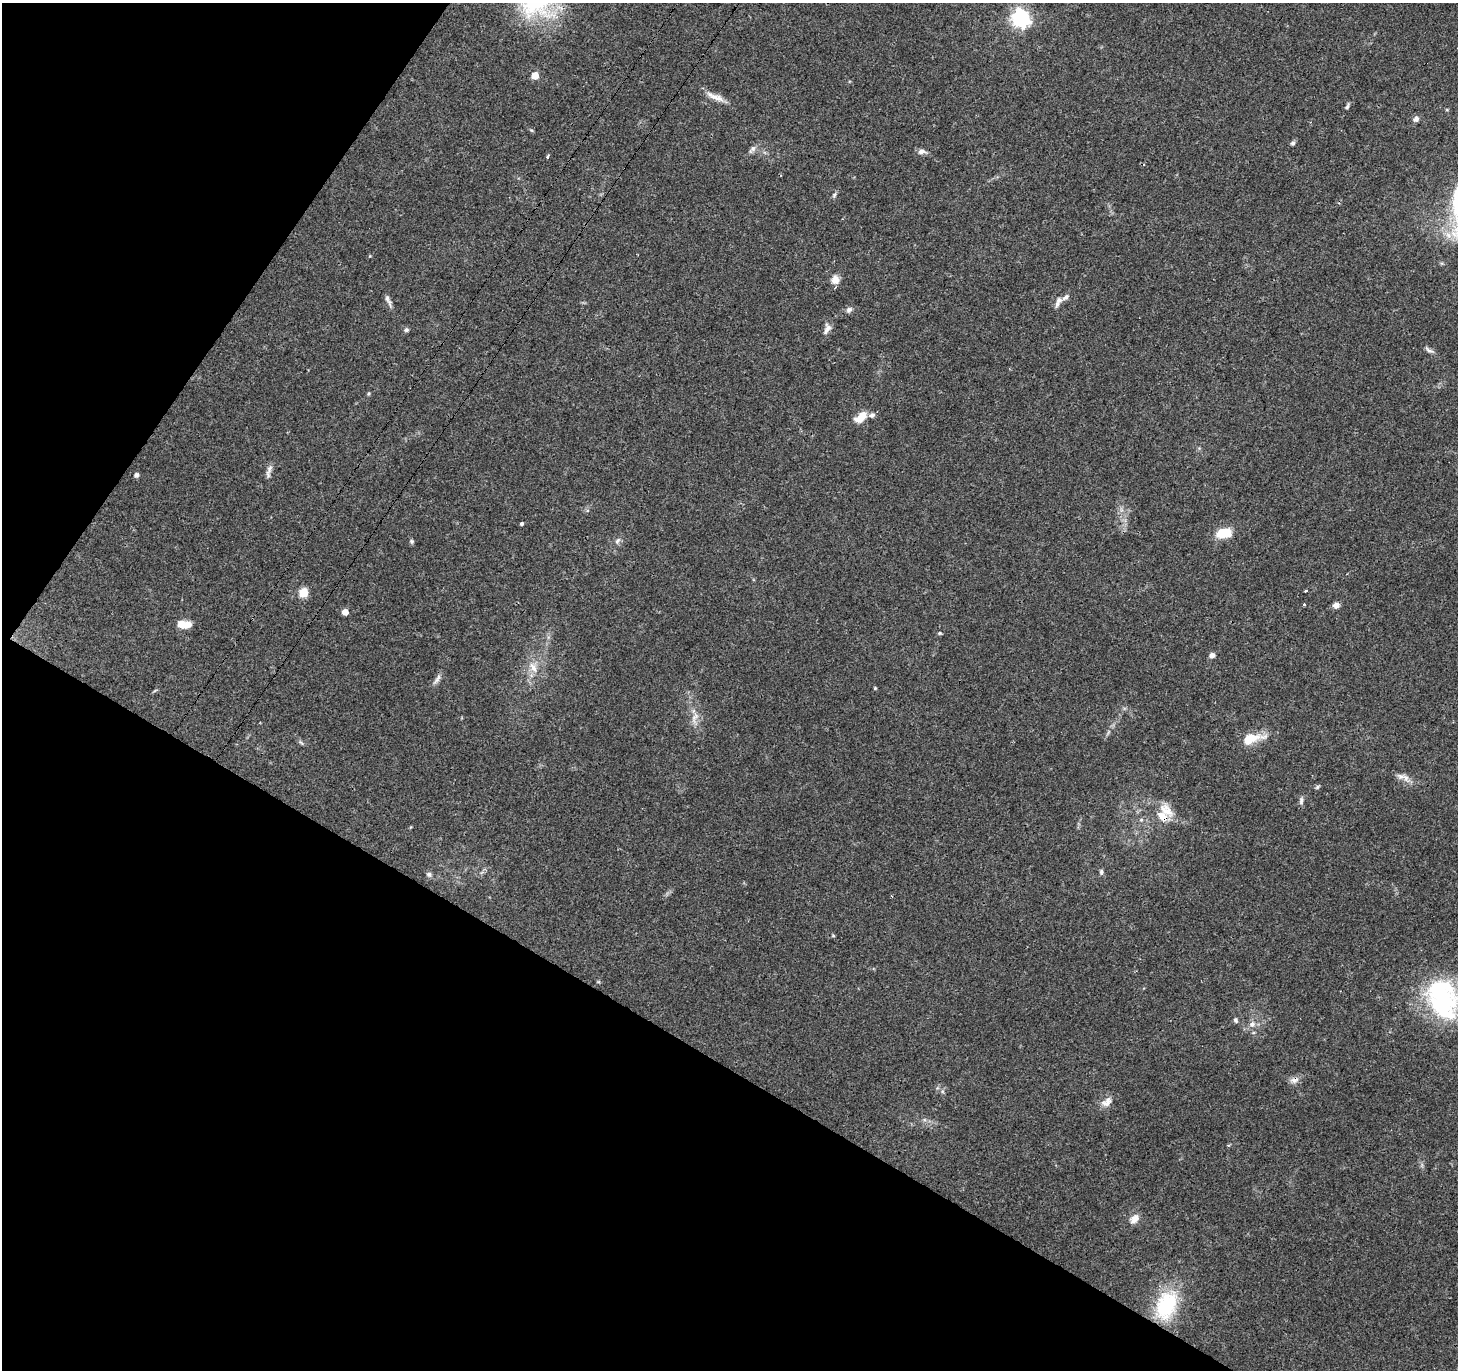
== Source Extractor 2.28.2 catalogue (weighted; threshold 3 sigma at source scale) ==
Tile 9 of 4 x 4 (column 1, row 3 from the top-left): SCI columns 42-1497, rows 1614-2981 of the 5957 x 6001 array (HDU 1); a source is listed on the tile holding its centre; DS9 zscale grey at full resolution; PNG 1460 x 1372 px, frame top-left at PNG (2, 3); no overlay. Shown black and unused: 30% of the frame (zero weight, under 3 of 4 exposures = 3% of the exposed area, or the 3 px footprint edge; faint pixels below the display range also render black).
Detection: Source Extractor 2.28.2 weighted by HDU 2 'WHT'; one run over the whole footprint, this tile lists its part. Background 0.0398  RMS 0.0029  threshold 0.0131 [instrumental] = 3 sigma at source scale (4.5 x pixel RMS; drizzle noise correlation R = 1.50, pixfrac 1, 0.0396/0.0396 arcsec/px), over >= 5 px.
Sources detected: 58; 1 cosmic-ray / hot-pixel residue — not listed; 3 inside a brighter listed object's ellipse — not listed separately; the other 54 listed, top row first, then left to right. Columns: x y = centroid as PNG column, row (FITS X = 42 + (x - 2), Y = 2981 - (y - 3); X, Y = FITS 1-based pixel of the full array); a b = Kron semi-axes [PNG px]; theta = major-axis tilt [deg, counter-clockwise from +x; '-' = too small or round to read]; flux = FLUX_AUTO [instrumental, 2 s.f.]
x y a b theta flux
1021 18 7 7 - 110
535 76 5 5 - 5.7
715 97 28 7 -22 2.9
1347 106 8 4 68 0.6
1416 119 7 6 - 1.1
531 130 6 4 -18 0.32
1293 143 6 5 - 0.64
752 149 13 6 52 1.2
921 152 11 7 3 1.3
547 157 4 3 - 0.97
834 195 9 5 69 0.64
835 279 11 10 - 2.1
388 300 18 5 -66 1.3
1058 301 15 7 64 1.6
849 310 8 7 - 1
827 329 16 8 69 1.7
406 330 7 5 23 0.59
1429 350 14 5 -31 0.99
368 394 5 3 - 0.33
861 417 17 9 38 4
269 471 21 6 79 1.4
136 475 5 4 - 0.98
522 524 4 3 - 1.1
1224 533 16 10 12 7.1
412 541 5 5 - 0.53
617 541 11 5 56 0.95
1306 591 3 3 - 0.57
303 593 5 5 - 14
1304 604 3 3 - 0.77
1336 605 7 6 - 1.6
345 612 5 4 - 2.9
184 624 14 7 -5 4.4
939 633 6 4 20 0.38
1212 655 6 5 - 1.2
533 668 17 9 -64 3.1
437 679 18 5 55 1.3
875 688 5 4 - 0.29
695 718 19 8 74 2.5
1251 739 29 11 14 6.7
301 743 8 3 -44 0.46
1400 776 12 8 -12 1.7
1317 787 7 4 46 0.44
1301 801 11 6 83 0.98
1166 810 25 13 -46 4.8
1101 872 7 5 -87 0.67
429 874 8 6 -36 0.73
833 936 5 3 - 0.28
1443 999 51 34 -71 40
1236 1020 6 5 - 0.62
1252 1024 9 8 - 1.6
1294 1080 13 8 13 1.5
1106 1102 17 10 35 2.4
1134 1219 15 10 45 2.2
1166 1305 38 24 69 19
Overlapping masked pixels (flux is a lower limit): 1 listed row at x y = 1294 1080
Isophote crosses this tile's border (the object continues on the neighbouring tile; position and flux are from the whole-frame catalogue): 1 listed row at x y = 1443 999